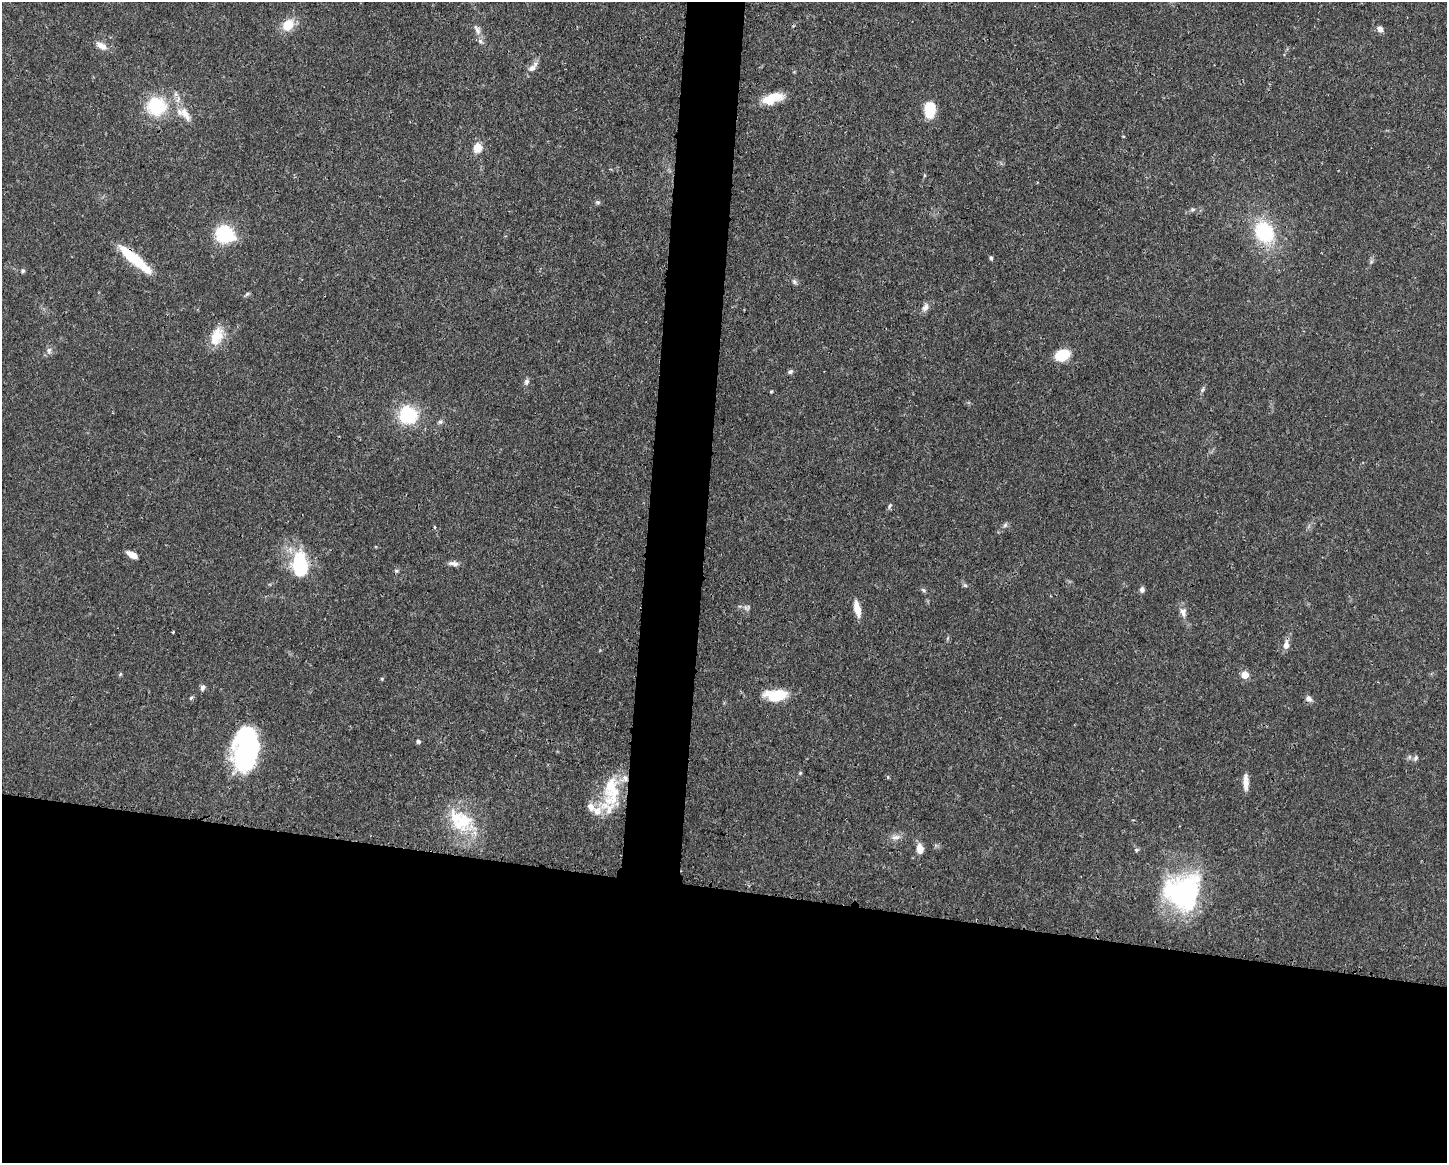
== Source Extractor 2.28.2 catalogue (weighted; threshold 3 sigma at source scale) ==
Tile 11 of 3 x 4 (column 2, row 4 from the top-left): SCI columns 1560-3004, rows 6-1166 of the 4674 x 4656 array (HDU 1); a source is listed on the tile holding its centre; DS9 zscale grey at full resolution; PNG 1449 x 1165 px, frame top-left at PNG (2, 2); no overlay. Shown black and unused: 27% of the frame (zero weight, under 3 of 4 exposures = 1% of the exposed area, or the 3 px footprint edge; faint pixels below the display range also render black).
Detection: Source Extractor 2.28.2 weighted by HDU 2 'WHT'; one run over the whole footprint, this tile lists its part. Background 0.0441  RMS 0.0029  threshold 0.0131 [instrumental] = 3 sigma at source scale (4.5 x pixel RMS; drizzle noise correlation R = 1.50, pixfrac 1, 0.05/0.05 arcsec/px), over >= 5 px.
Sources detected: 69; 5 inside a brighter listed object's ellipse — not listed separately; the other 64 listed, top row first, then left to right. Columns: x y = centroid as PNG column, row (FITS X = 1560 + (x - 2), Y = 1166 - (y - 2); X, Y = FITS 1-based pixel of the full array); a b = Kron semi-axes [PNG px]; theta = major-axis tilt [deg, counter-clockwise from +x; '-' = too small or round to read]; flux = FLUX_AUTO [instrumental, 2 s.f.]
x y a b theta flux
288 25 16 12 46 5.1
1380 29 8 6 -46 1.6
477 30 16 7 -60 1.7
101 46 16 8 -33 2.3
533 67 17 7 47 2
772 98 23 10 18 7
156 106 25 23 -15 16
930 109 14 9 -90 10
186 114 25 9 -58 4.2
477 148 11 9 79 3.5
924 175 5 3 - 0.28
598 202 7 5 -19 0.53
1192 209 7 4 -5 0.55
1264 232 18 14 -57 22
225 234 21 17 -34 15
991 258 6 4 -79 0.51
135 259 46 9 -40 13
1371 262 6 4 19 0.46
22 271 6 5 - 0.57
794 282 8 5 -70 0.65
247 294 7 4 44 0.51
925 307 12 7 59 1.5
217 336 24 14 66 6.2
49 351 10 6 -89 1.1
1062 355 13 9 19 9.2
790 372 7 5 31 0.62
526 382 8 6 70 0.89
1202 390 8 4 60 0.56
771 391 4 4 - 0.29
408 415 19 18 - 15
440 422 7 6 - 0.64
890 505 7 4 59 0.52
1005 525 7 5 46 0.67
435 527 4 3 - 0.34
132 554 11 5 -27 2.9
454 563 13 6 -5 1.4
300 565 24 15 -86 19
965 585 6 4 -1 0.47
1142 589 7 5 90 1
923 590 7 5 -45 0.54
747 608 8 7 - 0.92
857 609 18 7 -77 3.6
1183 612 13 8 -79 1.8
173 632 3 3 - 0.49
1286 645 9 6 84 2
120 674 6 4 46 0.34
1245 675 5 5 - 8.1
382 679 5 4 - 0.29
202 687 8 6 68 0.85
776 695 27 12 1 8.4
191 698 6 4 44 0.45
1309 698 10 8 -43 1.2
418 741 5 4 - 0.73
246 749 40 22 84 53
1416 758 8 5 63 0.76
800 773 5 4 - 0.32
888 777 5 4 - 0.35
1246 782 19 6 -89 2.7
611 791 51 20 79 15
462 822 28 22 38 15
895 837 13 7 15 1.6
920 849 7 6 - 4
1136 850 6 5 - 0.49
1183 891 41 39 33 45
Overlapping masked pixels (flux is a lower limit): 1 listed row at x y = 135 259